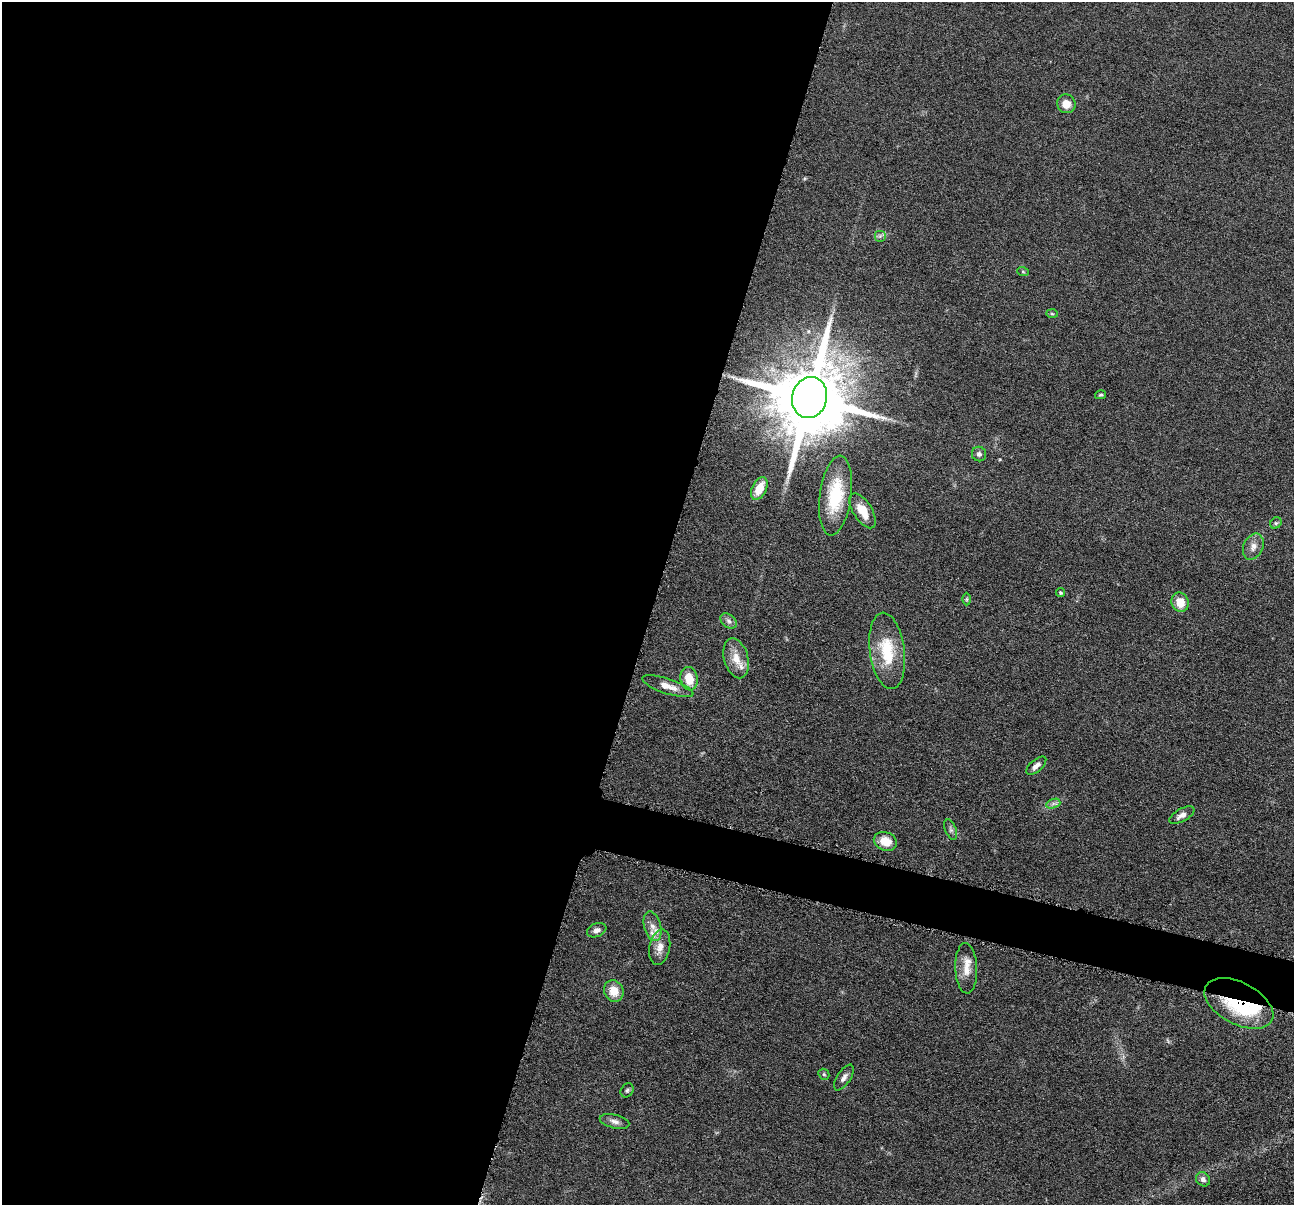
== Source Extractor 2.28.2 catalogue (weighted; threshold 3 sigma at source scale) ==
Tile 5 of 4 x 4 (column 1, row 2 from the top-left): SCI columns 7-1298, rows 2661-3863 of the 5181 x 5198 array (HDU 1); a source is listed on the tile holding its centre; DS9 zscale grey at full resolution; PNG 1296 x 1207 px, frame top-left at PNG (2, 2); each listed source drawn as its Kron ellipse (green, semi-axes under 4 px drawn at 4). Shown black and unused: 53% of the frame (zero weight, under 4 of 8 exposures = <1% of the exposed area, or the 3 px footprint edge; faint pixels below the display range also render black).
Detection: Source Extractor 2.28.2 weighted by HDU 2 'WHT'; one run over the whole footprint, this tile lists its part. Background 0.0374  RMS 0.0039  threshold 0.0159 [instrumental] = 3 sigma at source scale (4.09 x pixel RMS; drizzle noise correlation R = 1.36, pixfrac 0.8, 0.05/0.05 arcsec/px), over >= 5 px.
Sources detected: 38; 1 inside a brighter object's white glare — neither listed nor drawn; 1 inside a brighter listed object's ellipse — not listed separately; the other 36 listed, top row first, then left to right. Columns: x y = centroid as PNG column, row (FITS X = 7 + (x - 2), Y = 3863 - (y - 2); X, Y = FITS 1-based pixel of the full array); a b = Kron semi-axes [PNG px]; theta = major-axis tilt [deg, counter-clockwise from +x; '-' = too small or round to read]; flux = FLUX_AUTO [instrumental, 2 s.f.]
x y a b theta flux
1066 104 9 9 - 4.2
880 236 6 5 - 0.87
1023 272 6 4 -20 0.44
1052 314 6 4 -2 0.48
1100 395 5 4 - 0.57
810 397 21 17 73 5000
979 454 7 7 - 1.3
759 488 12 7 63 6.7
836 496 40 16 82 19
863 511 20 9 -57 6
1276 523 6 5 - 0.66
1253 547 14 9 67 2.7
1061 593 5 4 - 0.55
967 599 6 4 89 0.46
1180 602 10 8 -69 5.7
729 621 9 6 -40 1.2
887 651 38 17 -82 16
736 658 20 12 -74 5.7
689 679 12 8 -80 6.3
668 686 27 7 -18 4.2
1036 766 12 6 40 1.7
1053 804 7 4 19 1
1182 815 14 6 29 2.1
951 830 11 5 -68 1.1
885 841 12 9 -21 5.6
652 926 15 8 -74 3
597 930 10 6 21 1.5
660 947 18 10 79 3.8
966 968 25 11 -87 5.1
614 991 11 9 -66 5.3
1239 1003 37 21 -28 30
824 1074 6 5 - 0.53
844 1077 15 6 56 1.8
627 1090 7 6 - 0.83
614 1121 15 6 -14 1.8
1203 1179 7 6 - 1.3
Overlapping masked pixels (flux is a lower limit): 2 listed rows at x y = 810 397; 1239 1003